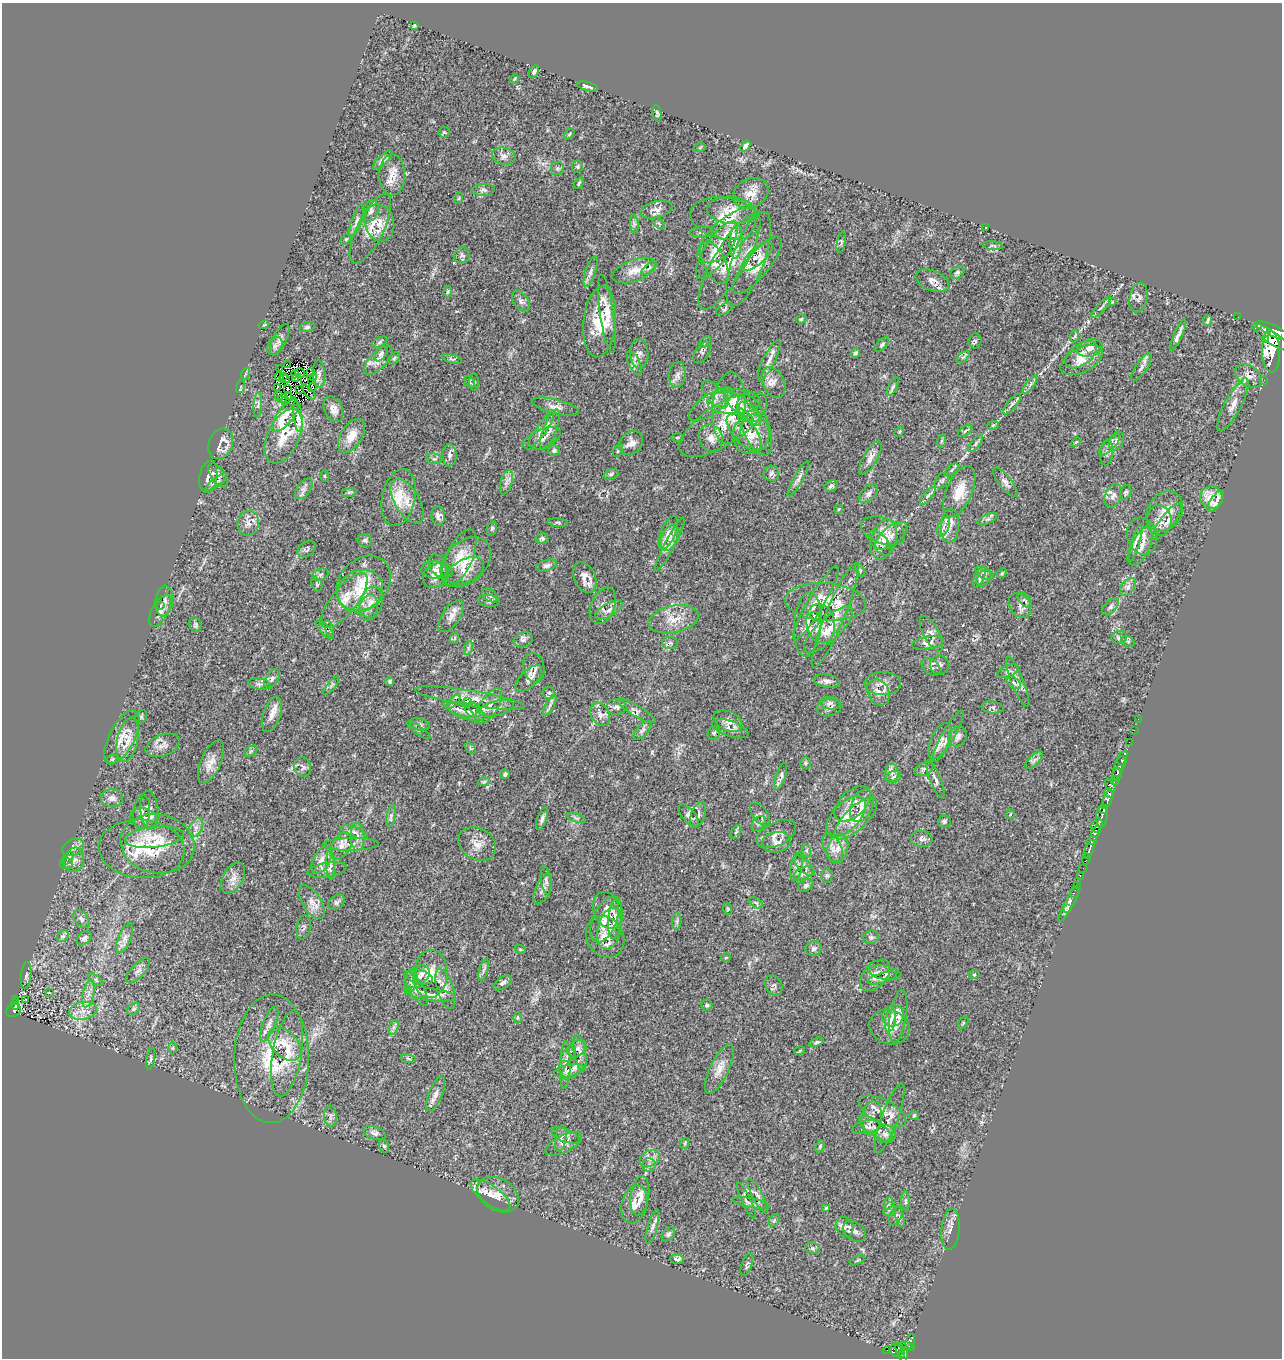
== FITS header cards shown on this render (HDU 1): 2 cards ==
NAXIS1  =                 1280
NAXIS2  =                 1356

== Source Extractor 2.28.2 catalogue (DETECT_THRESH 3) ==
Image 1280 x 1356 px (HDU 1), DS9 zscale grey, 1 PNG px = 1 image px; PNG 1284 x 1360 px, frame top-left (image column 1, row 1356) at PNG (2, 3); each listed source drawn as its Kron ellipse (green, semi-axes under 4 px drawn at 4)
Background 0.459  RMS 0.024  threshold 0.0714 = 3 sigma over >= 5 px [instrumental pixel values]
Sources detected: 505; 1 with non-positive FLUX_AUTO (blend fragments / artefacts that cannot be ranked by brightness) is neither listed nor drawn; of the other 504, the 500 brightest by FLUX_AUTO listed and drawn (4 fainter detections omitted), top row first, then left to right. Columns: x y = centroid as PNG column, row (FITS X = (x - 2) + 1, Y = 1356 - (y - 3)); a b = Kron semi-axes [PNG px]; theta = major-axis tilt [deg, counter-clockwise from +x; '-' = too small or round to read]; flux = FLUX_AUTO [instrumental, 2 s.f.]
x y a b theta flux
414 26 4 3 - 2.2
534 72 7 4 62 3.9
514 79 5 3 - 1.2
587 86 11 3 -15 4.8
657 113 8 4 -82 2.9
444 132 5 5 - 2.3
569 134 6 3 45 2
745 146 6 3 51 5.9
700 147 6 4 20 1.5
504 156 12 8 -15 8.6
383 160 12 4 43 5.9
577 167 6 5 - 2.8
557 168 6 6 - 3.5
392 175 20 13 -90 20
579 183 6 3 55 1.9
483 190 12 6 4 5.2
751 193 18 14 27 22
459 198 6 3 71 1.6
656 209 16 8 15 9.9
731 210 24 13 -5 28
371 211 11 7 72 7.2
725 218 35 21 -10 44
357 220 17 5 71 6.7
379 223 19 14 -76 25
659 223 7 3 -44 1.8
634 224 9 4 -85 3.8
986 228 3 2 - 1.4
370 229 38 13 64 32
702 232 12 5 4 4.3
727 235 37 16 42 43
346 239 6 4 45 2.2
736 242 17 6 86 12
841 242 11 4 79 3.3
993 246 10 4 -5 3.2
717 250 33 12 57 30
462 255 8 7 - 4.7
757 256 20 8 42 13
749 259 50 16 70 52
729 261 55 16 59 54
714 263 23 11 -64 20
757 265 36 11 51 29
649 268 9 4 45 3.7
634 271 23 10 20 20
590 272 16 5 72 6.4
957 273 8 5 32 4.3
932 281 17 10 -23 12
448 292 6 4 87 2.4
1138 298 15 8 78 7.7
521 301 11 7 -53 6.6
1112 302 4 3 - 1.1
1101 307 14 3 48 3.8
724 309 9 5 27 2.9
607 314 39 7 -82 23
1238 317 2 2 - 2.4
801 319 5 4 - 1.9
1208 320 5 2 - 2.5
600 322 35 16 85 58
264 325 5 4 - 1.7
307 327 8 4 15 3.2
1273 331 19 5 -25 1600
1178 335 17 3 65 7.3
1075 336 6 3 71 2.1
1271 337 22 6 -35 1700
1265 339 3 3 - 230
280 340 17 7 63 7.8
975 341 7 6 - 3.1
380 342 8 4 27 3
705 342 7 2 46 1.5
882 345 9 4 45 3.3
275 346 9 7 59 5.3
1090 348 13 8 13 9.6
702 352 12 6 55 5
1271 352 21 9 -88 2000
855 353 5 4 - 3
381 354 8 5 56 3.7
639 354 15 9 -88 9.2
1081 355 18 10 35 17
963 357 8 4 37 3
394 358 7 4 50 2.8
452 359 10 4 -16 3.6
378 360 18 8 45 12
769 360 22 6 64 11
1082 360 23 12 27 21
634 363 13 5 -65 6.3
287 364 3 2 - 7.5
1141 367 16 5 55 6.8
280 369 2 2 - 1.9
310 372 3 2 - 1.7
300 373 5 2 - 1.7
245 374 6 4 72 2.2
295 374 4 2 - 0.66
319 374 13 6 -86 6.3
677 375 13 8 83 8.3
279 376 4 2 - 1.2
283 376 3 2 - 1.2
1249 376 15 10 -36 12
296 378 3 2 - 1.2
313 378 2 2 - 1.8
285 379 5 2 - 0.64
304 380 3 2 - 0.84
1264 380 2 2 - 5.6
470 382 6 4 -61 2.5
474 382 8 5 89 2.8
773 383 16 10 -64 13
1030 384 11 2 55 3.4
240 387 7 4 72 1.9
277 387 3 2 - 1
312 387 4 2 - 2
893 387 10 4 63 3.5
287 389 3 2 - 1.4
300 390 3 2 - 1.8
309 392 9 2 -49 0.59
715 395 17 8 -48 13
279 396 4 2 - 1
289 397 2 2 - 0.69
283 399 5 3 - 2.4
286 401 3 2 - 0.99
293 402 4 2 - 0.74
734 402 26 12 1 28
258 404 12 3 86 2.9
711 404 25 10 35 18
1012 404 13 5 50 5.6
1233 405 29 8 62 17
555 407 24 7 -14 11
743 407 22 8 -37 16
729 408 36 16 86 50
333 409 13 9 -65 11
750 414 14 7 -47 10
744 415 11 3 -38 4
285 416 19 8 53 16
298 416 16 4 -84 8.3
723 425 51 20 33 62
755 425 32 13 -68 32
993 425 6 3 19 1.5
541 429 21 5 55 9
550 430 22 6 70 11
965 431 8 4 36 3.2
744 432 23 11 -47 22
899 432 6 3 59 1.7
751 434 20 18 72 29
283 436 29 16 65 44
352 436 19 10 57 21
677 438 6 3 0 1.8
711 438 14 11 -70 15
542 439 20 9 22 11
941 441 6 4 71 2.2
1116 441 10 7 63 6.4
1076 442 6 3 45 1.6
631 443 13 10 44 11
976 443 10 4 50 3.5
221 444 16 12 67 21
1109 445 14 5 44 7.8
554 451 6 5 - 3.3
618 451 7 4 63 2.6
1106 453 13 6 85 5.5
449 455 11 7 -88 6.5
870 458 19 7 60 11
434 459 7 5 -7 3.5
952 470 8 3 45 3
771 473 8 7 - 4.4
611 474 8 5 20 3.2
218 475 14 7 -54 6.5
324 476 6 4 -89 1.7
208 477 16 9 81 9
798 479 20 4 61 6.3
942 481 9 6 49 3.8
217 482 14 4 37 4
506 482 13 5 73 7.5
1005 482 18 6 -52 8.2
831 486 7 5 29 3.6
304 489 11 6 53 7.3
959 491 27 13 67 28
349 492 7 4 9 2.5
1126 492 7 5 69 2.9
869 494 12 6 45 6.2
928 496 11 3 50 4.1
1113 496 12 8 67 8.6
399 497 29 16 78 36
1211 498 11 11 - 11
407 501 25 12 -59 25
1216 501 12 5 58 2.4
839 509 4 3 - 1.1
1165 511 21 17 57 26
438 516 9 6 -83 6.8
988 519 10 4 26 4.3
1159 521 15 12 89 16
1167 521 22 7 53 13
248 523 12 10 78 12
558 523 10 4 -6 3.1
950 526 17 9 85 14
944 527 10 5 67 6.7
492 528 7 5 72 2.7
883 531 23 13 -20 18
668 533 18 7 67 9.7
891 536 19 9 39 14
1142 536 19 14 -75 20
542 538 6 5 - 2.9
670 538 14 8 66 11
365 540 7 6 - 3.7
884 540 20 12 72 23
880 543 15 7 -51 11
670 544 30 5 62 11
1135 544 20 4 72 6.9
1141 546 21 9 66 14
306 549 10 7 33 3.9
459 558 31 13 66 30
466 562 29 20 44 42
438 566 12 8 -62 7.3
547 566 11 5 16 4.8
437 570 16 8 -6 9.2
860 570 7 4 -68 2.3
465 571 20 11 27 18
984 573 10 5 -32 4
1002 573 5 4 - 1.8
320 575 8 5 19 4.3
436 576 14 11 39 12
585 577 16 10 -67 13
980 577 11 5 65 5
984 578 9 6 57 4.8
364 583 30 24 45 59
317 584 7 5 -71 3.2
1128 587 10 6 53 5.9
360 591 24 20 31 51
490 596 8 5 -36 3.9
344 600 33 13 51 35
1025 600 9 5 -50 3.4
164 601 15 8 83 8.6
489 601 11 6 -4 4.2
371 602 16 11 76 16
825 602 41 18 -4 46
816 603 42 8 60 23
1020 605 13 10 -56 9.4
160 606 3 2 - 1.8
603 606 19 12 67 13
1110 607 10 5 47 4.8
369 608 13 9 76 13
609 610 15 6 30 8.9
160 611 17 8 62 11
835 615 56 9 68 37
451 616 18 8 56 12
815 617 5 4 - 6.9
674 619 25 13 12 28
821 623 20 14 -78 20
808 624 32 13 86 25
195 625 7 6 - 3.2
325 629 12 5 -45 5
329 629 8 4 -70 3.3
828 629 31 11 43 27
931 634 20 7 -61 9.6
1119 637 8 6 5 4.7
455 638 6 3 70 1.5
523 640 10 7 19 5.7
1128 641 7 5 -25 2.5
670 643 8 6 -1 4.4
928 643 16 6 10 6.9
468 648 7 4 72 3.7
939 665 9 9 - 6.4
931 667 10 7 -39 5.8
534 668 15 10 -78 9.5
1008 671 11 5 23 4.9
272 679 11 6 57 5.5
529 679 17 8 45 11
390 681 5 4 - 2.6
827 681 13 6 -11 6.8
1017 682 27 6 -68 11
883 683 18 11 0 13
1013 683 8 5 -39 4.4
259 684 11 5 -8 4.7
331 685 11 4 50 3.2
878 692 14 10 -62 12
549 693 6 6 - 3.1
470 698 55 7 -9 29
453 702 9 4 45 3.9
467 702 3 3 - 2.5
830 703 10 6 -8 4.8
550 705 11 3 61 4.6
489 706 20 9 57 18
616 707 10 7 -1 5.5
993 707 11 6 -7 4.5
496 708 18 7 14 13
829 708 12 8 12 7
459 709 16 5 -22 9.9
466 711 20 7 -18 14
473 711 8 6 -39 5.7
637 711 22 5 -30 7.4
272 714 18 8 72 14
600 715 12 9 -58 9.6
141 717 7 5 62 2.9
1138 719 2 2 - 9.1
728 721 15 9 -28 11
420 724 10 6 -16 4.8
730 729 19 7 -19 9.7
419 730 14 3 -35 2.8
642 730 11 5 48 5.6
1134 730 2 2 - 5
714 733 7 6 - 3.2
948 736 29 6 61 13
957 736 10 9 - 8.1
122 737 29 12 63 28
128 740 22 10 77 21
940 741 19 9 65 14
1129 742 2 2 - 8.2
163 745 18 10 22 12
471 748 6 4 -46 2.3
251 751 7 4 35 3.1
112 759 6 4 27 2.3
1034 760 11 5 45 5.5
1122 761 5 3 - 140
211 762 23 10 66 16
805 763 6 5 - 2.4
1120 765 16 5 68 460
303 767 10 8 -80 5.8
924 769 10 6 26 4.5
892 773 9 6 -88 6.6
505 774 5 4 - 3.1
1117 774 7 4 82 330
781 776 14 4 72 5.4
893 777 8 6 17 4
935 779 21 5 -68 7
1115 780 4 3 - 120
484 782 6 4 2 2.3
1110 786 7 4 -59 160
1109 793 5 3 - 120
112 798 11 8 -5 8.8
1108 799 10 3 69 210
853 804 22 13 44 22
862 806 17 10 67 17
1104 809 4 3 - 150
149 810 20 9 -84 12
142 812 17 8 84 9.5
760 814 13 7 -52 4.8
1010 814 5 3 - 1.3
689 815 13 6 -48 5.5
698 815 13 7 69 5.7
391 816 11 4 80 4.6
1102 816 11 5 85 200
846 817 25 13 47 31
144 818 14 10 -12 14
576 818 10 4 -18 3.4
856 818 28 11 44 28
542 819 12 4 70 5.7
944 821 6 6 - 3
759 824 8 6 47 4
1097 825 7 5 63 590
196 827 10 6 63 7.8
354 832 14 5 -19 7.9
736 832 7 4 64 2.5
1096 832 6 3 59 270
776 834 21 11 27 12
154 837 29 10 6 28
357 837 14 7 -88 10
922 839 11 8 -7 5.7
1092 840 4 4 - 250
776 842 14 10 10 10
157 844 37 29 -10 73
351 844 28 6 2 15
477 844 20 15 -30 20
341 846 15 9 61 13
73 847 11 8 28 8.1
838 848 14 10 71 16
142 849 43 29 -4 84
833 849 16 8 -66 12
1089 849 10 3 70 440
807 851 6 4 -70 3
68 858 7 4 50 4.8
322 859 16 8 61 13
1086 859 5 3 - 64
74 860 12 10 71 9.4
66 863 6 6 - 3.7
330 864 15 4 -90 6.5
804 866 13 6 -44 6.1
796 867 14 6 79 5.6
1083 868 4 2 - 37
327 870 19 7 10 9.9
803 874 11 6 24 5.6
827 875 7 5 -89 2.9
1080 876 2 2 - 11
233 878 16 10 61 14
546 880 14 5 -82 5
806 885 8 5 28 3.6
1077 885 2 2 - 5.1
543 889 16 7 67 8.7
1074 892 6 2 71 5.2
312 902 19 9 -59 15
337 902 9 6 38 4.7
1070 902 22 4 61 8.8
756 903 7 4 -30 3
728 909 6 3 -72 1.8
1068 909 3 2 - 6.1
608 910 19 14 -65 20
615 918 21 6 85 10
81 919 10 6 -51 5.4
605 920 24 12 68 25
677 921 8 4 90 3.5
304 927 12 7 79 4.4
610 929 21 11 76 25
63 936 6 5 - 3.3
605 937 22 18 -58 26
871 937 7 6 - 4
84 938 8 6 38 5.3
125 938 16 6 67 8.7
520 949 5 3 - 1.5
814 949 8 7 - 4.9
726 958 5 3 - 1.3
483 970 11 3 75 4.3
138 971 16 7 48 7.6
885 973 16 7 -10 8.9
422 974 9 7 57 6.7
430 974 24 17 85 35
26 975 13 5 84 4.4
875 975 18 11 48 16
974 975 5 3 - 1.5
420 977 13 7 -13 6.6
882 978 15 5 16 5.4
96 980 9 4 -36 3.1
411 981 12 6 80 5.8
503 983 10 5 35 4.9
774 985 10 8 -63 4.8
416 988 19 7 -59 11
445 989 21 8 -73 14
49 993 4 3 - 1.4
88 994 13 5 76 11
430 994 26 6 -8 14
16 1000 2 2 - 2.6
26 1000 2 2 - 1.2
15 1004 6 2 -85 31
707 1005 5 5 - 2.6
134 1009 7 5 40 3.3
14 1010 7 6 - 89
83 1011 14 9 11 17
893 1016 11 10 - 15
898 1016 26 8 81 15
518 1018 5 3 - 1.7
890 1020 11 5 79 7.3
963 1023 7 4 54 1.9
269 1024 19 6 68 8.7
394 1027 7 4 71 3.9
890 1027 20 17 -20 23
817 1042 7 4 17 2.7
284 1044 20 12 -46 27
173 1048 6 4 89 2.1
577 1049 10 7 29 7.7
800 1050 5 3 - 1.6
580 1053 18 6 -80 9.1
287 1054 43 14 80 52
568 1054 9 6 50 4.7
151 1059 11 3 80 2.8
272 1059 64 37 89 130
408 1059 8 4 -10 2.7
565 1065 24 5 88 11
574 1067 16 7 45 9.6
719 1069 27 9 64 18
569 1071 15 6 12 8.2
436 1094 18 6 68 10
883 1111 26 12 -27 22
914 1115 5 4 - 1.8
330 1116 10 6 -86 5.8
871 1118 17 10 80 14
890 1118 37 8 70 18
867 1127 14 6 12 6.3
876 1129 20 7 -37 14
375 1133 11 6 -17 5.6
885 1134 10 9 - 9.7
565 1135 15 6 -21 6.2
561 1138 14 5 80 6
685 1143 5 3 - 1.7
564 1144 20 8 26 7.9
384 1146 7 5 -74 2.7
820 1146 6 4 65 2.1
650 1158 11 7 25 8.3
649 1165 7 6 - 4.5
490 1195 23 9 -35 19
498 1195 22 16 -32 25
640 1196 20 9 82 14
758 1196 19 5 -62 7.2
746 1200 19 4 -65 5.4
905 1201 10 4 90 3.5
751 1203 19 5 -11 6.4
889 1203 7 4 71 3.1
634 1204 19 12 76 17
826 1208 4 3 - 1.6
889 1209 7 5 60 4.2
896 1216 10 6 63 4.3
900 1217 10 4 -76 3.3
774 1220 7 5 58 2.5
652 1227 18 5 74 6.2
844 1227 10 8 -63 8.3
950 1229 20 9 85 11
855 1231 13 9 -36 8.6
668 1234 8 5 51 3.7
812 1248 7 5 -16 3.7
677 1259 7 5 2 5.5
857 1260 8 3 24 2.1
747 1265 12 5 70 3.8
910 1341 7 3 73 110
907 1347 8 4 -16 63
887 1350 4 3 - 12
896 1350 7 6 - 160
900 1350 8 3 -71 170
903 1355 6 4 85 260
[4 fainter detections neither listed nor drawn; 1 non-positive-flux detection neither listed nor drawn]